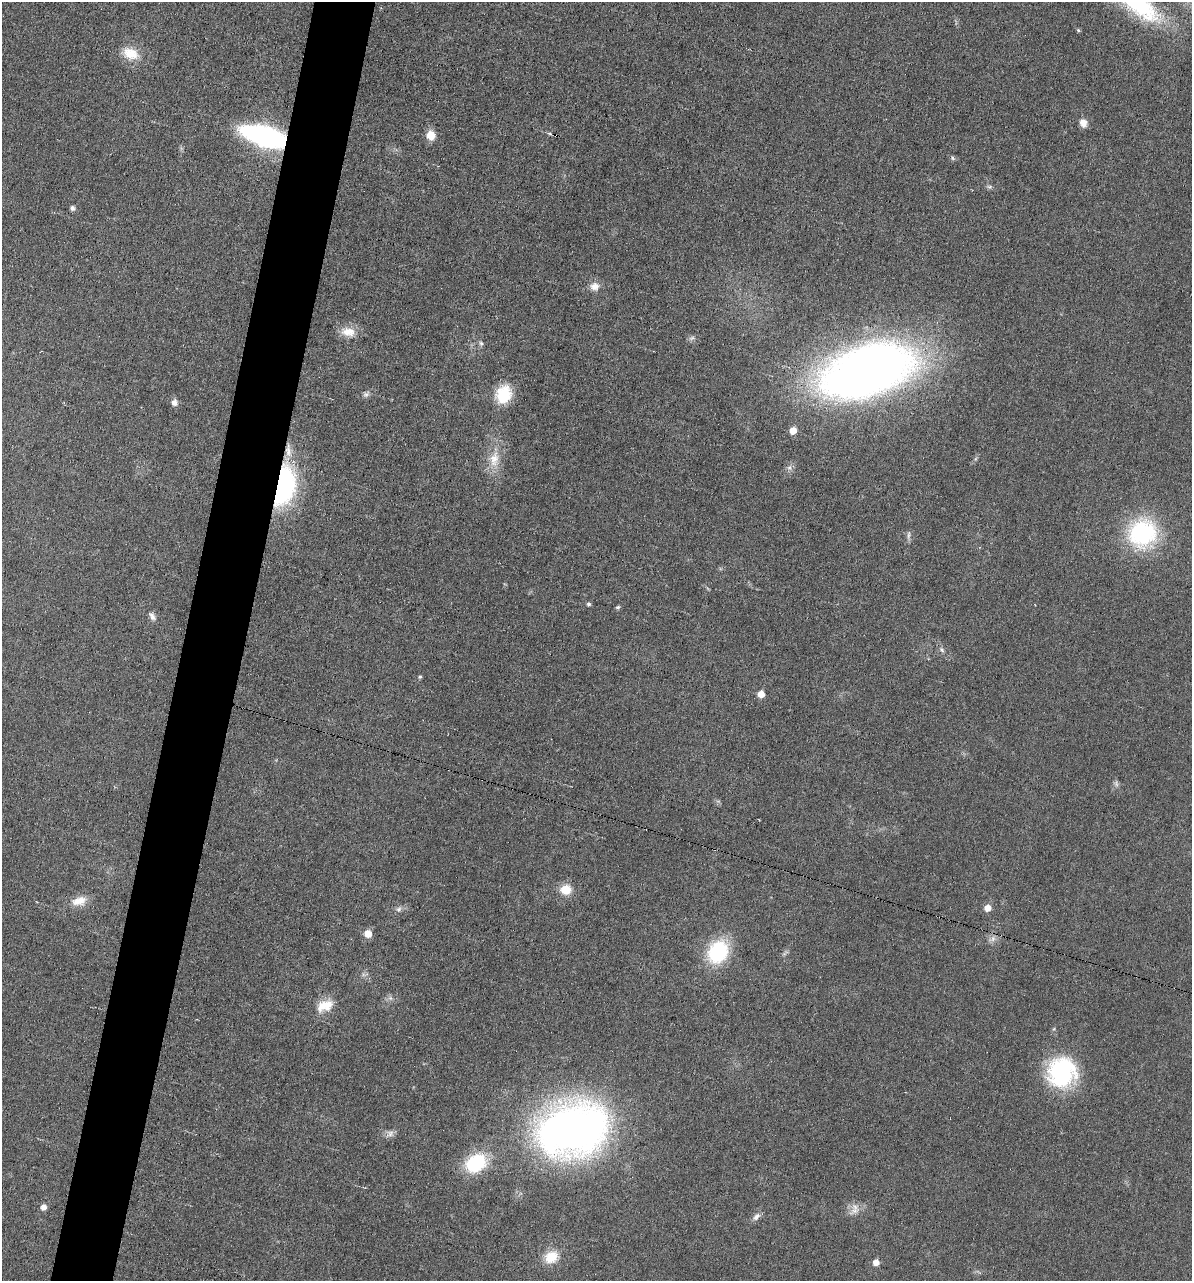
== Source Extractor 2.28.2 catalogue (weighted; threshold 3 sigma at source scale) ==
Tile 7 of 4 x 4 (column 3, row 2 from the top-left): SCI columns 2504-3693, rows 2558-3836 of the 5132 x 5115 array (HDU 1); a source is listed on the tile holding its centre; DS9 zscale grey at full resolution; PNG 1194 x 1283 px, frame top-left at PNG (2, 2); no overlay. Shown black and unused: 5% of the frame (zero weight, under 3 of 6 exposures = <1% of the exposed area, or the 3 px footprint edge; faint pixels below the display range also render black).
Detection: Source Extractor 2.28.2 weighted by HDU 2 'WHT'; one run over the whole footprint, this tile lists its part. Background 0.0195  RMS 0.0036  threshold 0.0145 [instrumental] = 3 sigma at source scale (4.09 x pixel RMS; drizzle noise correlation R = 1.36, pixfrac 0.8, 0.05/0.05 arcsec/px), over >= 5 px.
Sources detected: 50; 2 too faint to see at this stretch — not listed; the other 48 listed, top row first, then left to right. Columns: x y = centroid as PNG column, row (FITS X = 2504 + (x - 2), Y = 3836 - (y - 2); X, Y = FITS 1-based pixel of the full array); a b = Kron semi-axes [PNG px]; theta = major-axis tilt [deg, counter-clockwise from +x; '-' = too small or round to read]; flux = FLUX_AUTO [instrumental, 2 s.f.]
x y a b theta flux
1139 5 62 22 -35 39
1078 30 6 4 -45 0.45
130 53 24 15 -21 7.4
1083 123 10 8 -67 2.6
431 135 11 10 - 4.2
265 136 34 14 -16 90
952 158 8 5 -44 0.68
989 187 9 5 -10 0.83
72 208 6 5 - 1
594 286 12 11 - 3
348 332 19 12 -7 5.2
481 343 8 6 -72 0.79
867 371 64 33 18 420
366 394 8 7 - 1.1
503 394 22 17 68 11
174 402 8 7 - 1.8
793 430 6 5 - 4.6
288 451 22 8 -87 4.1
494 459 26 15 80 7.4
789 468 7 6 - 1.1
282 486 25 14 78 89
1143 533 37 36 - 36
909 535 15 4 90 1
588 604 5 5 - 0.73
618 607 6 5 - 0.57
152 616 11 6 -55 1.5
942 650 9 6 -46 0.99
420 677 5 4 - 0.52
761 694 5 5 - 4.3
566 890 12 11 - 5.9
79 901 22 12 13 4.7
987 908 6 6 - 3.9
399 909 9 7 62 1.3
368 934 6 6 - 5.1
992 939 13 7 30 1.8
718 952 25 20 57 25
785 953 12 4 32 0.71
390 998 7 6 - 1
325 1005 23 14 23 6.5
1062 1072 31 29 67 41
572 1129 60 43 14 260
390 1134 11 10 - 1.8
476 1163 23 17 32 21
43 1207 5 5 - 2.1
854 1210 19 9 27 3.2
756 1217 13 7 44 1.6
551 1257 18 15 30 7.1
876 1262 5 5 - 2.9
Overlapping masked pixels (flux is a lower limit): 3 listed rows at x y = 265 136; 288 451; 282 486
Isophote crosses this tile's border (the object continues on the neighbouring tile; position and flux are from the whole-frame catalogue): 1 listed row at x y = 1139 5